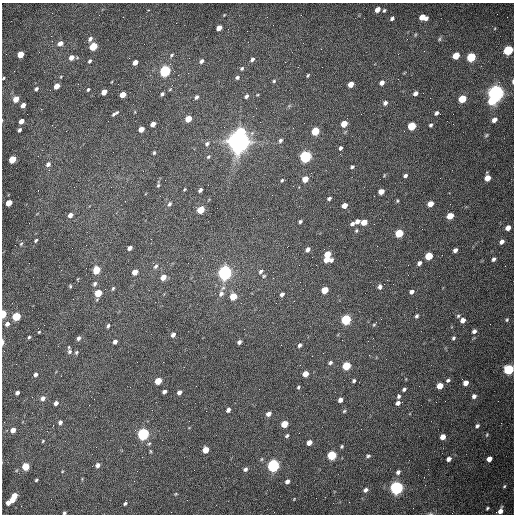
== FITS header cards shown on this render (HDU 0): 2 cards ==
NAXIS1  =                  512 /fastest changing axis
NAXIS2  =                  512 /next to fastest changing axis

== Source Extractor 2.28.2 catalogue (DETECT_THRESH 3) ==
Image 512 x 512 px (HDU 0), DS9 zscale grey, 1 PNG px = 1 image px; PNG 516 x 516 px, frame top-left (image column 1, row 512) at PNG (2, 3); no overlay
Background 1540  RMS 23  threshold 70.4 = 3 sigma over >= 5 px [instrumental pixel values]
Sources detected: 215; all 215 listed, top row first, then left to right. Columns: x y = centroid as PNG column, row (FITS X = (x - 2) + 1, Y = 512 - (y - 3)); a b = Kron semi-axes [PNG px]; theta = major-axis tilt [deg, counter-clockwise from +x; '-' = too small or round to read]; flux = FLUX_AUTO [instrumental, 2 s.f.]
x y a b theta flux
377 9 5 4 - 1.1e+04
384 10 5 3 - 2.1e+03
224 15 4 3 - 1.1e+03
423 17 8 5 -11 1.8e+04
392 18 4 3 - 3.6e+03
219 28 5 4 - 1.2e+04
51 36 3 2 - 1.4e+03
90 39 6 5 - 5.0e+03
439 39 5 5 - 2.2e+03
60 43 5 4 - 8.7e+03
93 46 5 4 - 6.3e+04
321 49 2 2 - 7.8e+02
508 50 6 5 - 1.4e+05
20 54 5 4 - 3.0e+04
171 55 6 4 43 2.3e+03
456 56 5 4 - 3.3e+04
71 57 5 4 - 1.1e+04
471 57 5 5 - 9.7e+04
252 59 6 4 49 4.2e+03
89 61 5 4 - 2.5e+03
202 61 5 4 - 4.7e+03
135 62 5 4 - 9.8e+03
242 68 5 4 - 2.6e+03
165 71 6 5 - 2.6e+05
308 75 5 3 - 1.9e+03
61 77 4 3 - 1.1e+03
237 77 5 5 - 3.1e+03
3 78 3 2 - 1.5e+03
274 81 5 4 - 2.3e+03
513 81 6 3 87 2.4e+03
382 83 5 4 - 7.7e+03
351 84 5 4 - 1.5e+04
56 86 5 4 - 1.8e+04
36 89 5 4 - 2.9e+03
88 89 4 3 - 1.9e+03
170 89 5 3 - 1.3e+03
104 92 5 4 - 1.6e+04
415 93 5 4 - 6.6e+03
496 93 6 6 - 1.1e+06
162 94 4 3 - 2.7e+03
123 95 5 4 - 2.0e+04
257 95 4 3 - 1.3e+03
246 96 5 4 - 4.0e+03
196 97 4 4 - 3.4e+03
16 99 5 4 - 2.0e+04
462 99 5 4 - 5.5e+04
492 101 6 5 - 4.7e+04
385 103 5 5 - 4.9e+03
23 105 5 4 - 9.0e+03
289 106 7 4 19 2.4e+03
115 113 7 3 31 3.5e+03
436 113 5 4 - 4.0e+03
188 119 5 4 - 2.6e+04
494 120 6 5 - 8.5e+03
21 121 5 4 - 1.1e+04
153 124 5 4 - 1.0e+04
344 124 5 4 - 2.3e+04
431 125 4 4 - 2.9e+03
412 126 5 5 - 6.2e+04
293 128 2 2 - 7.5e+02
141 129 5 4 - 1.5e+04
19 130 4 3 - 3.4e+03
315 131 5 5 - 6.9e+04
241 132 6 5 - 5.4e+04
486 135 5 4 - 2.0e+03
280 140 6 5 - 3.9e+03
239 141 8 7 - 2.2e+06
207 143 7 5 34 3.9e+03
340 148 5 4 - 3.7e+03
154 153 4 3 - 2.0e+03
208 157 6 5 - 2.6e+03
305 157 6 5 - 3.5e+05
12 159 5 4 - 4.3e+04
48 164 7 6 - 5.7e+03
352 167 5 4 - 2.7e+03
405 176 4 3 - 3.5e+03
487 178 5 4 - 2.0e+04
305 179 5 4 - 2.3e+04
282 180 5 4 - 1.9e+03
158 185 5 4 - 2.1e+03
299 187 3 3 - 1.6e+03
184 189 3 3 - 1.4e+03
200 190 4 3 - 4.4e+03
381 191 5 4 - 1.4e+04
329 198 5 4 - 3.0e+03
397 201 5 3 - 1.7e+03
9 203 5 4 - 2.4e+04
169 204 7 4 57 3.7e+03
430 204 5 4 - 1.8e+04
344 205 5 4 - 1.2e+04
201 210 5 4 - 3.6e+04
70 215 5 4 - 8.1e+03
450 216 5 4 - 2.6e+04
300 222 4 3 - 2.5e+03
357 222 5 4 - 6.4e+03
364 222 5 4 - 2.2e+04
352 224 5 4 - 4.4e+03
508 228 5 4 - 1.0e+04
356 231 5 4 - 2.1e+03
399 233 5 5 - 6.7e+04
36 240 4 3 - 2.4e+03
502 242 5 4 - 6.7e+03
21 244 6 4 44 2.1e+03
129 248 4 4 - 6.0e+03
307 249 5 4 - 6.1e+03
455 250 4 4 - 5.8e+03
327 254 5 4 - 2.7e+04
429 256 5 5 - 4.9e+04
494 259 5 4 - 3.9e+03
326 260 5 4 - 1.3e+04
331 260 5 4 - 4.5e+03
419 263 5 4 - 5.3e+03
156 266 8 5 55 4.1e+03
96 270 5 5 - 4.5e+04
260 271 6 5 - 4.0e+03
135 272 5 4 - 1.6e+04
225 273 6 5 - 7.3e+05
264 276 6 4 24 2.3e+03
163 277 5 4 - 1.4e+04
95 284 6 5 - 3.8e+03
70 286 4 4 - 1.7e+03
380 287 5 4 - 4.8e+03
113 288 5 4 - 2.2e+03
325 290 5 4 - 2.9e+04
412 292 4 4 - 5.2e+03
98 293 5 4 - 4.1e+04
221 294 9 7 56 6.9e+03
282 294 6 4 56 4.6e+03
233 296 5 5 - 3.8e+04
276 303 2 2 - 9.2e+02
3 314 5 3 - 5.4e+04
16 316 5 4 - 8.2e+04
417 316 4 3 - 3.2e+03
458 316 5 5 - 2.3e+03
346 320 5 5 - 1.7e+05
463 320 5 4 - 9.0e+03
507 320 5 4 - 2.2e+03
7 324 6 5 - 6.3e+03
374 325 4 3 - 1.6e+03
108 326 6 3 73 2.7e+03
474 331 5 5 - 4.7e+03
39 332 3 2 - 1.4e+03
173 335 5 4 - 5.8e+03
29 337 3 3 - 1.9e+03
78 338 5 4 - 4.2e+03
453 338 5 4 - 2.7e+03
2 342 7 2 90 3.9e+03
115 342 4 4 - 5.9e+03
239 342 4 3 - 4.0e+03
299 345 5 4 - 3.6e+03
69 352 7 6 - 4.3e+03
76 352 5 5 - 2.3e+03
330 363 5 5 - 3.2e+03
346 366 5 5 - 6.8e+04
509 370 5 5 - 1.6e+05
35 374 4 3 - 4.6e+03
305 374 5 4 - 1.7e+04
448 380 6 5 - 3.4e+03
158 381 5 4 - 3.4e+04
354 381 5 5 - 2.9e+03
466 383 5 4 - 1.1e+04
440 386 5 4 - 2.0e+04
298 387 4 4 - 2.2e+03
404 389 5 4 - 3.3e+03
164 392 4 3 - 4.5e+03
179 392 5 4 - 6.3e+03
17 393 4 3 - 5.8e+03
398 396 6 5 - 3.4e+03
474 396 5 4 - 5.3e+03
43 398 5 5 - 7.4e+03
94 399 2 2 - 6.1e+02
340 400 5 4 - 6.7e+03
56 403 4 4 - 6.2e+03
398 403 5 4 - 6.6e+03
228 410 4 4 - 5.1e+03
344 411 5 4 - 2.0e+03
268 414 5 4 - 7.8e+03
60 422 5 4 - 4.9e+03
284 424 5 4 - 3.1e+04
477 426 5 4 - 3.3e+03
13 430 4 4 - 1.4e+04
143 434 5 5 - 3.6e+05
487 435 6 3 71 1.7e+03
287 436 5 4 - 2.6e+03
443 437 5 4 - 1.2e+04
43 441 4 3 - 1.5e+03
309 442 5 4 - 1.1e+04
149 444 5 4 - 2.0e+03
342 446 4 4 - 2.1e+03
205 450 5 4 - 2.2e+04
150 451 5 3 - 1.6e+03
332 455 5 5 - 1.1e+05
368 456 6 4 6 2.6e+03
449 459 5 4 - 6.1e+03
489 459 5 4 - 9.9e+03
98 465 5 4 - 6.3e+03
273 465 6 5 - 4.3e+05
25 467 5 5 - 5.0e+04
245 469 6 5 - 4.0e+03
398 472 5 5 - 4.5e+03
36 480 3 3 - 1.9e+03
287 481 5 4 - 6.2e+03
504 486 5 4 - 2.0e+03
396 488 6 5 - 5.7e+05
366 490 6 4 36 5.0e+03
176 494 4 3 - 1.3e+03
14 496 5 4 - 1.6e+04
316 498 2 2 - 3.2e+03
294 499 4 3 - 1.2e+03
12 500 4 4 - 1.3e+04
8 503 5 4 - 9.2e+03
125 503 4 3 - 2.6e+03
487 508 4 3 - 2.1e+03
500 511 8 5 55 1.0e+04
64 513 3 3 - 2.6e+03
At the frame edge (FLAGS 8, measured only in part): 8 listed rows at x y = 508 50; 3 78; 513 81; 3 314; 2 342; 509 370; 500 511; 64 513